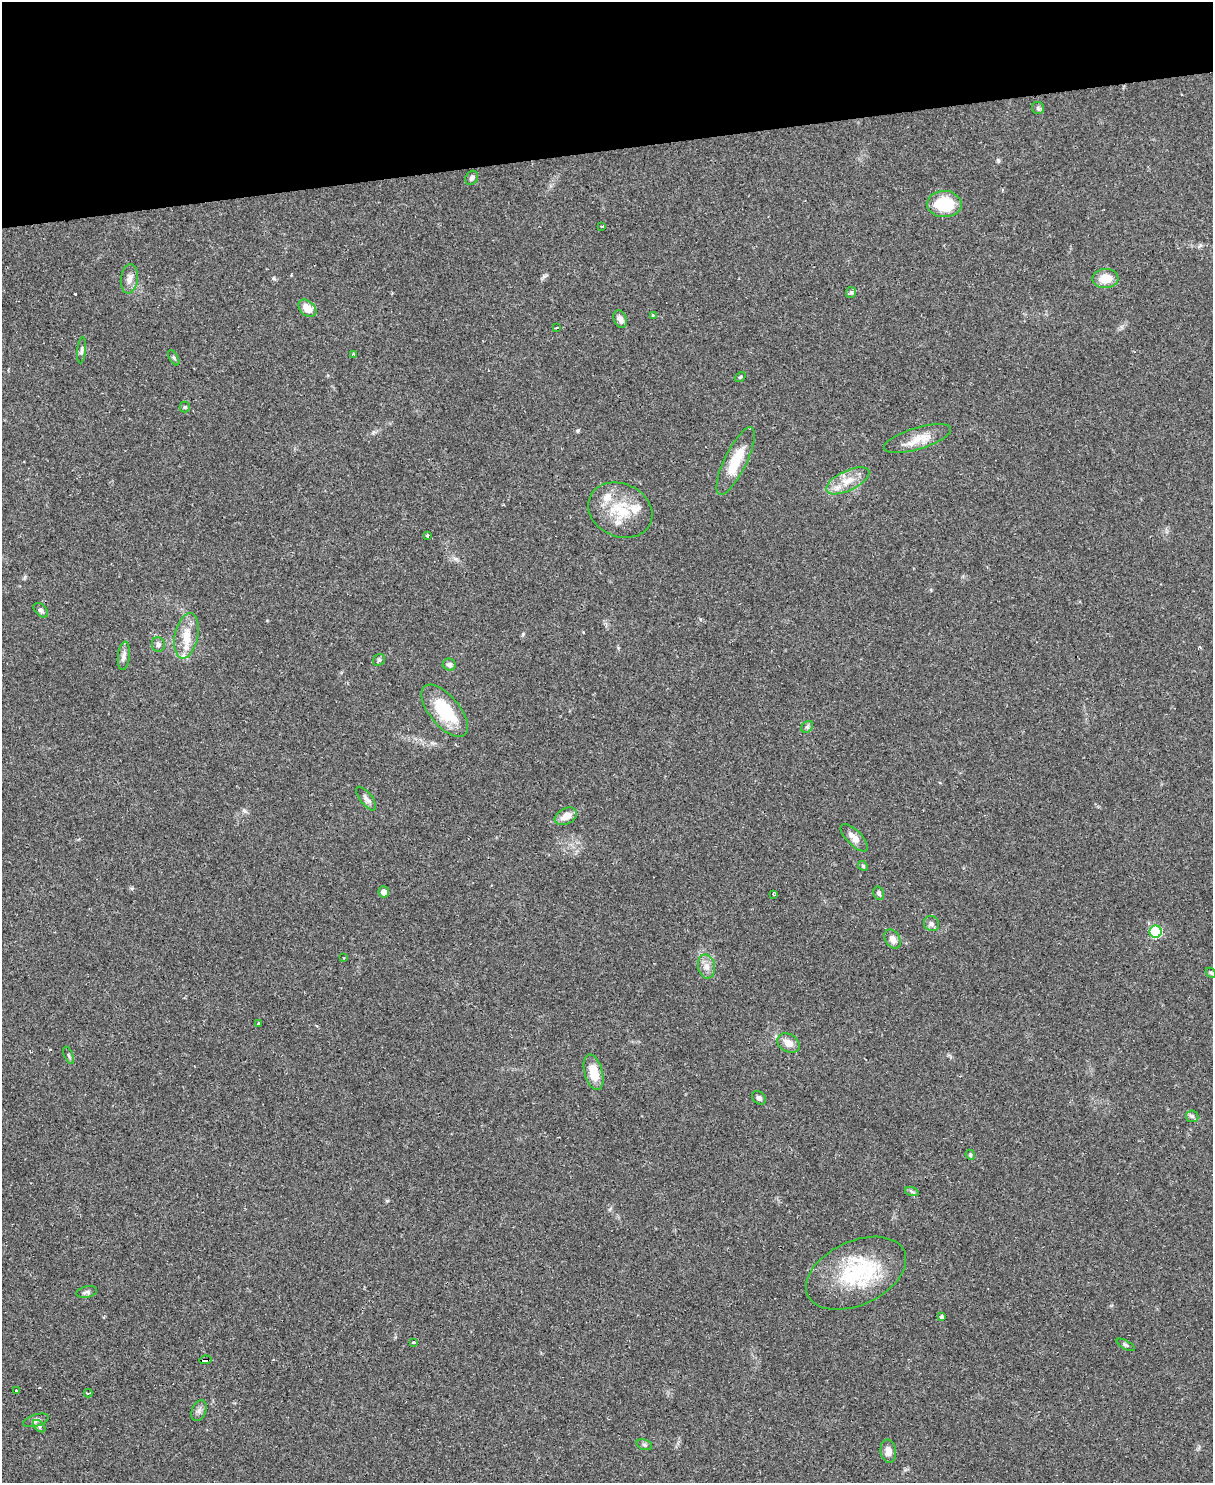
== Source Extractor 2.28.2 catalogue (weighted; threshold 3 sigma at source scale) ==
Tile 3 of 4 x 3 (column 3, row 1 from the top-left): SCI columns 2423-3633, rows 3210-4690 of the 4844 x 4824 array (HDU 1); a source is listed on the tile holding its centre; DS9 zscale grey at full resolution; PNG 1215 x 1485 px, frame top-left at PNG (2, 2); each listed source drawn as its Kron ellipse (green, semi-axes under 4 px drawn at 4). Shown black and unused: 10% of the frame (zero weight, under 2 of 3 exposures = <1% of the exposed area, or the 3 px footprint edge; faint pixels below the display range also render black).
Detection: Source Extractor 2.28.2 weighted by HDU 2 'WHT'; one run over the whole footprint, this tile lists its part. Background 0.0698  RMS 0.0058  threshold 0.0262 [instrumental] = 3 sigma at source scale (4.5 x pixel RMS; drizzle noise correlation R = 1.50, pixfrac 1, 0.05/0.05 arcsec/px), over >= 5 px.
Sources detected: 73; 5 cosmic-ray / hot-pixel residue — neither listed nor drawn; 5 inside a brighter listed object's ellipse — not listed separately; the other 63 listed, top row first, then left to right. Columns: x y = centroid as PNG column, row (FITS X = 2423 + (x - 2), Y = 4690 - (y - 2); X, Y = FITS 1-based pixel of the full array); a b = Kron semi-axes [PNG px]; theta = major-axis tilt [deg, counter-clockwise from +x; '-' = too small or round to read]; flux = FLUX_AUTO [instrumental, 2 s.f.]
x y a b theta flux
1038 108 6 6 - 1.2
472 178 7 6 - 1.6
944 204 17 13 -3 25
602 227 3 3 - 1.8
129 279 15 8 83 3.9
1105 279 13 9 4 8.6
851 292 5 5 - 1.2
307 308 10 7 -42 7.6
653 315 3 2 - 2.9
620 319 9 6 -70 3.2
557 328 4 2 - 0.68
82 350 13 4 85 1.4
354 354 3 3 - 0.95
174 358 8 3 -60 1
740 377 6 4 33 0.62
185 407 5 5 - 0.76
918 438 35 10 17 10
736 461 37 11 64 17
848 481 23 10 25 9
620 510 33 26 -24 24
427 535 4 3 - 2.8
41 610 8 5 -46 1.4
187 636 23 11 79 10
158 644 7 6 - 1.7
124 656 14 6 84 2.6
379 660 6 5 - 0.92
449 665 6 6 - 1.7
445 711 31 15 -50 28
807 727 6 5 - 1
366 799 14 6 -52 2.5
566 816 12 8 25 5.7
854 838 18 7 -45 4.9
863 866 5 4 - 0.76
384 892 5 5 - 3.4
879 893 7 5 -72 1.4
774 894 4 3 - 1.4
931 924 8 7 - 2
1156 932 6 6 - 48
893 939 10 7 -56 3.5
344 958 3 2 - 0.45
706 966 12 8 -80 3.7
1211 973 6 4 -46 0.8
258 1024 3 3 - 0.69
788 1043 12 9 -31 5.1
69 1055 9 3 -69 0.82
594 1072 18 9 -75 11
759 1098 8 6 -40 1.7
1192 1116 6 5 - 1.3
970 1155 5 4 - 0.82
912 1192 7 4 -20 1.1
856 1273 53 32 25 50
87 1292 10 5 12 1.6
942 1317 4 3 - 1.3
413 1342 3 3 - 3.7
1126 1345 10 3 -29 0.92
205 1360 6 3 7 37
16 1390 3 2 - 0.68
88 1393 4 2 - 3.4
199 1411 11 7 66 2.2
36 1420 13 6 16 2.2
39 1426 7 4 -45 1.2
644 1445 8 5 -21 1.3
888 1451 12 7 -81 3.8
Overlapping masked pixels (flux is a lower limit): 1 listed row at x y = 205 1360
Unlisted compact peaks at least as high as the median listed source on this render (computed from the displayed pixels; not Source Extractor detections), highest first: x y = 244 810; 523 634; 578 430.